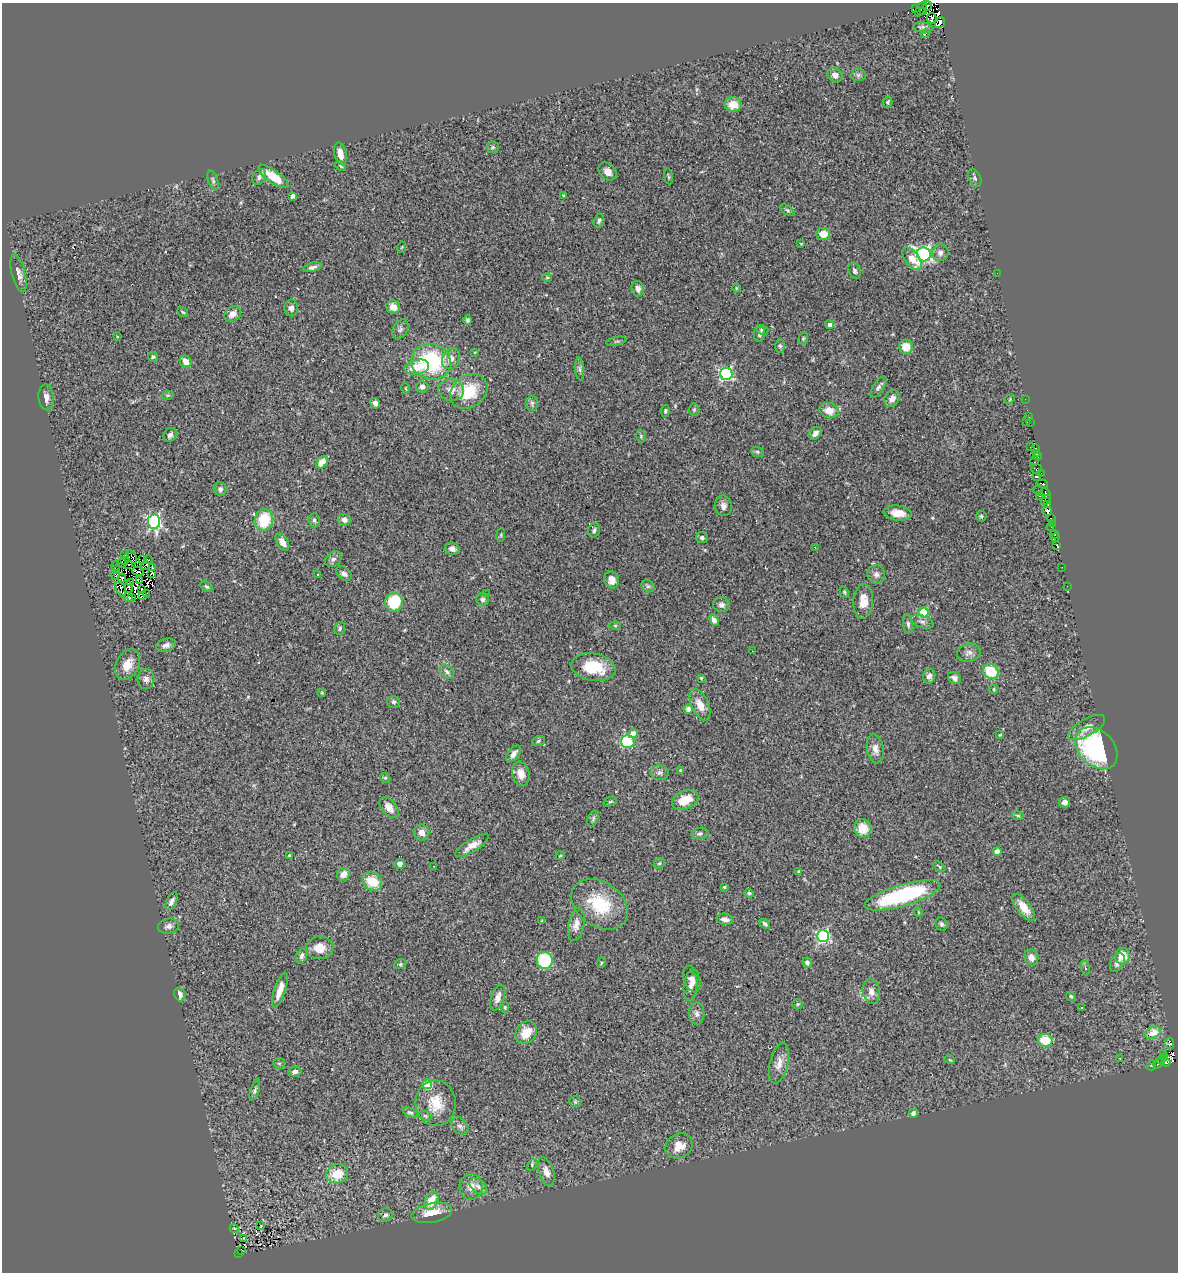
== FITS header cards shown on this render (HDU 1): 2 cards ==
NAXIS1  =                 1176
NAXIS2  =                 1270

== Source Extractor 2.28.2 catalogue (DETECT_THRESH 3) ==
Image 1176 x 1270 px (HDU 1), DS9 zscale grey, 1 PNG px = 1 image px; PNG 1180 x 1274 px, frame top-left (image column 1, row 1270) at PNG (2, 3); each listed source drawn as its Kron ellipse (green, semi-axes under 4 px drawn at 4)
Background 0.736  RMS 0.067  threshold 0.202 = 3 sigma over >= 5 px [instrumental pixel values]
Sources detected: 292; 9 with non-positive FLUX_AUTO (blend fragments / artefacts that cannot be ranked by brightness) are neither listed nor drawn; the other 283 listed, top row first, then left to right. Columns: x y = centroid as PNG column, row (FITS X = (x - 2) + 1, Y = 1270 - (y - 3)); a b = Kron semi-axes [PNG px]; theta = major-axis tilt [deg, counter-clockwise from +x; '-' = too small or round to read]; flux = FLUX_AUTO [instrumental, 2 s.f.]
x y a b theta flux
927 6 4 4 - 82
915 8 4 3 - 140
921 9 8 3 59 26
924 12 2 2 - 29
932 18 5 4 - 0.65
940 23 6 3 53 120
923 27 9 5 -7 10
925 34 4 2 - 13
835 75 8 7 - 24
858 75 7 6 - 11
888 102 5 4 - 7
733 105 8 7 - 64
493 147 6 5 - 7.7
340 154 11 6 -77 44
341 166 6 4 -37 5.9
608 172 10 8 -45 29
668 176 8 3 -81 5.8
259 177 8 6 60 16
273 177 18 6 -34 120
975 178 9 6 -67 10
213 180 10 5 -72 11
563 195 3 2 - 4.4
292 196 4 3 - 19
787 210 8 4 -36 9
599 221 7 5 73 10
823 234 7 6 - 51
801 244 4 3 - 3.4
402 247 5 3 - 3.8
940 253 8 8 - 20
924 254 7 6 - 1100
912 259 13 7 -55 73
312 267 9 4 14 14
855 271 8 6 -71 13
997 273 2 2 - 5.5
19 274 19 7 -76 27
547 278 5 3 - 4.4
736 288 4 3 - 3.9
638 289 8 6 -78 22
393 307 7 6 - 41
291 308 8 7 - 20
183 312 6 3 -36 5.6
233 314 9 7 39 31
468 320 5 4 - 8.9
830 325 4 4 - 25
400 329 10 7 58 14
762 330 6 4 -17 7.3
759 334 8 5 79 15
118 337 3 3 - 4.5
803 338 6 4 69 5.5
616 341 10 3 11 5.8
780 346 7 5 -89 8.6
906 347 7 6 - 66
475 352 3 2 - 3.2
153 357 5 4 - 7.8
451 359 11 8 59 32
186 362 6 5 - 38
431 362 20 18 -16 420
417 367 12 7 12 97
580 369 11 4 -85 13
726 374 6 6 - 630
422 387 6 5 - 21
878 387 12 5 56 14
405 388 5 3 - 4
451 390 13 11 -7 42
469 391 20 15 35 160
168 395 5 3 - 5.1
46 397 13 7 -85 28
892 399 9 7 50 28
1010 399 5 4 - 4.2
1025 399 2 2 - 4.5
375 403 5 4 - 22
532 403 7 6 - 12
694 410 6 5 - 7.3
665 411 6 4 83 7.5
829 411 9 7 -15 52
1029 417 3 2 - 11
1026 422 3 2 - 6.7
1030 423 2 2 - 15
815 433 7 5 47 22
170 435 7 6 - 15
641 436 6 4 -73 6.5
1031 447 2 2 - 11
1036 448 3 3 - 52
757 452 6 5 - 6.5
1036 453 4 3 - 14
1038 456 2 2 - 18
1034 461 4 2 - 13
322 462 7 5 53 53
1037 469 5 5 - 42
1042 474 3 2 - 6.2
1036 476 3 3 - 18
1042 484 6 3 -16 88
220 489 7 6 - 12
1038 490 5 3 - 55
1045 494 6 4 -49 31
1039 496 3 3 - 9.5
1046 500 5 4 - 79
1048 504 4 2 - 34
723 506 10 8 -81 23
1047 511 5 4 - 180
898 513 14 7 -7 54
981 516 5 5 - 7.3
1051 519 2 2 - 57
264 520 11 9 82 170
314 520 7 5 -86 10
344 520 6 5 - 25
154 522 7 6 - 840
1053 523 3 2 - 42
1051 527 3 2 - 52
594 530 7 6 - 12
501 535 7 3 82 4.9
1055 535 4 2 - 16
1056 537 5 3 - 93
702 538 6 5 - 12
282 542 9 5 -58 41
1057 545 4 3 - 64
815 548 3 2 - 6
452 549 7 6 - 21
125 555 2 2 - 92
132 557 7 2 -60 2
333 559 9 6 40 16
143 560 2 2 - 2.6
148 560 4 2 - 8.5
124 561 3 2 - 1.7
122 563 5 2 - 3.6
128 564 3 2 - 4.1
116 566 5 4 - 14
145 566 5 2 - 3
152 567 4 2 - 5.9
1062 567 2 2 - 3
115 569 4 3 - 22
138 571 5 2 - 8.4
152 573 4 2 - 3.5
344 574 9 6 -42 16
876 574 9 9 - 21
115 575 4 3 - 5.2
317 575 2 2 - 3.4
122 578 4 4 - 16
612 580 9 7 -68 32
140 581 2 2 - 2.5
131 583 4 2 - 1
648 586 7 5 -41 9.8
1067 586 3 2 - 7.4
129 587 5 2 - 6.1
206 587 7 4 -37 7.7
121 589 8 4 -64 44
142 590 2 2 - 5.3
844 592 6 4 -61 5.3
147 593 3 3 - 5.7
487 594 3 3 - 4
143 596 3 3 - 300
128 597 5 4 - 2.6
132 597 3 2 - 4
483 599 6 6 - 11
863 601 17 9 87 58
394 602 9 9 - 180
721 605 8 7 - 16
923 612 5 5 - 220
714 620 6 4 -65 16
922 622 12 5 -19 16
908 624 10 5 -82 12
615 625 6 4 0 5.4
340 628 6 5 - 11
166 645 10 6 15 19
752 651 2 2 - 2.2
969 653 12 9 13 21
127 665 16 11 62 67
593 667 22 13 -10 160
991 671 8 7 - 140
447 672 8 5 -42 13
929 676 7 6 - 17
701 678 3 3 - 5
954 678 7 5 -38 15
146 679 10 8 87 21
994 689 4 3 - 4.9
322 693 4 3 - 4.3
393 702 6 6 - 11
700 705 17 8 -66 52
688 709 5 4 - 17
1087 727 21 8 30 47
633 733 5 4 - 35
1000 735 4 3 - 4.6
538 741 6 5 - 8.6
628 741 7 6 - 280
1096 748 24 17 -45 700
875 749 14 8 -81 36
513 754 10 5 51 22
680 770 4 4 - 3.8
660 773 9 7 -7 17
521 774 12 8 -75 44
385 778 5 4 - 6.4
685 800 14 9 26 88
610 802 7 4 23 6.1
1065 802 5 5 - 16
389 808 12 7 -49 37
1018 816 6 4 -16 6.3
593 819 8 5 65 9.7
863 828 9 8 - 71
422 832 8 7 - 33
700 833 9 5 11 12
472 845 19 6 32 47
997 851 4 4 - 49
289 855 3 2 - 4.8
560 856 4 3 - 3.3
659 863 6 5 - 6.1
399 864 5 5 - 15
434 866 2 2 - 2.9
939 867 6 3 -40 6
799 871 4 4 - 5.6
343 874 6 6 - 37
372 881 10 8 -34 110
724 887 3 3 - 6.4
749 893 4 4 - 9
903 895 39 10 17 500
172 901 9 5 62 17
600 904 31 22 -34 230
1024 907 16 6 -53 53
918 912 4 3 - 3.2
725 919 8 5 -11 24
542 921 4 3 - 4.1
576 924 17 8 78 35
765 924 6 4 -43 9.1
941 924 7 5 -61 10
168 926 10 7 12 18
823 936 6 6 - 690
320 948 14 11 3 56
302 956 8 5 72 13
1122 956 8 7 - 71
1031 957 8 7 - 31
545 960 8 8 - 280
807 962 5 4 - 15
601 963 5 3 - 4.9
1117 963 10 6 62 19
400 964 6 5 - 7
1085 968 7 4 -76 9.3
692 979 14 7 -71 28
691 986 15 6 84 24
280 990 18 5 71 61
871 991 12 8 -78 32
179 994 7 5 -72 32
1071 996 5 4 - 6.1
498 998 13 6 72 30
798 1004 5 4 - 5.8
505 1007 5 3 - 4.3
1082 1008 3 2 - 3.9
697 1014 11 8 -87 20
526 1033 12 9 49 83
1152 1033 8 5 20 36
1045 1040 7 6 - 120
1169 1043 5 4 - 17
1164 1053 4 3 - 11
1120 1058 3 2 - 3
1164 1058 3 2 - 26
950 1060 5 3 - 4.1
1161 1060 4 2 - 11
1166 1062 4 4 - 81
279 1063 6 5 - 6.9
779 1063 20 9 77 45
1158 1063 6 3 57 18
1152 1065 5 3 - 4.1
295 1072 7 5 7 14
427 1084 5 4 - 220
255 1090 11 4 72 10
575 1102 6 5 - 7.1
436 1103 23 20 -85 120
410 1112 8 4 -23 8.6
913 1113 5 4 - 10
425 1116 6 4 -21 6.4
460 1126 9 7 -48 17
679 1146 14 12 35 64
532 1165 6 4 66 6
546 1172 15 7 -72 39
337 1174 11 9 19 92
478 1186 10 6 -41 21
471 1187 13 11 79 43
431 1201 9 6 66 79
432 1213 20 9 10 85
385 1215 7 6 - 12
261 1226 3 2 - 3.7
234 1228 4 2 - 3.5
243 1238 3 2 - 6.7
241 1250 3 2 - 12
238 1254 4 3 - 43
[9 non-positive-flux detections neither listed nor drawn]